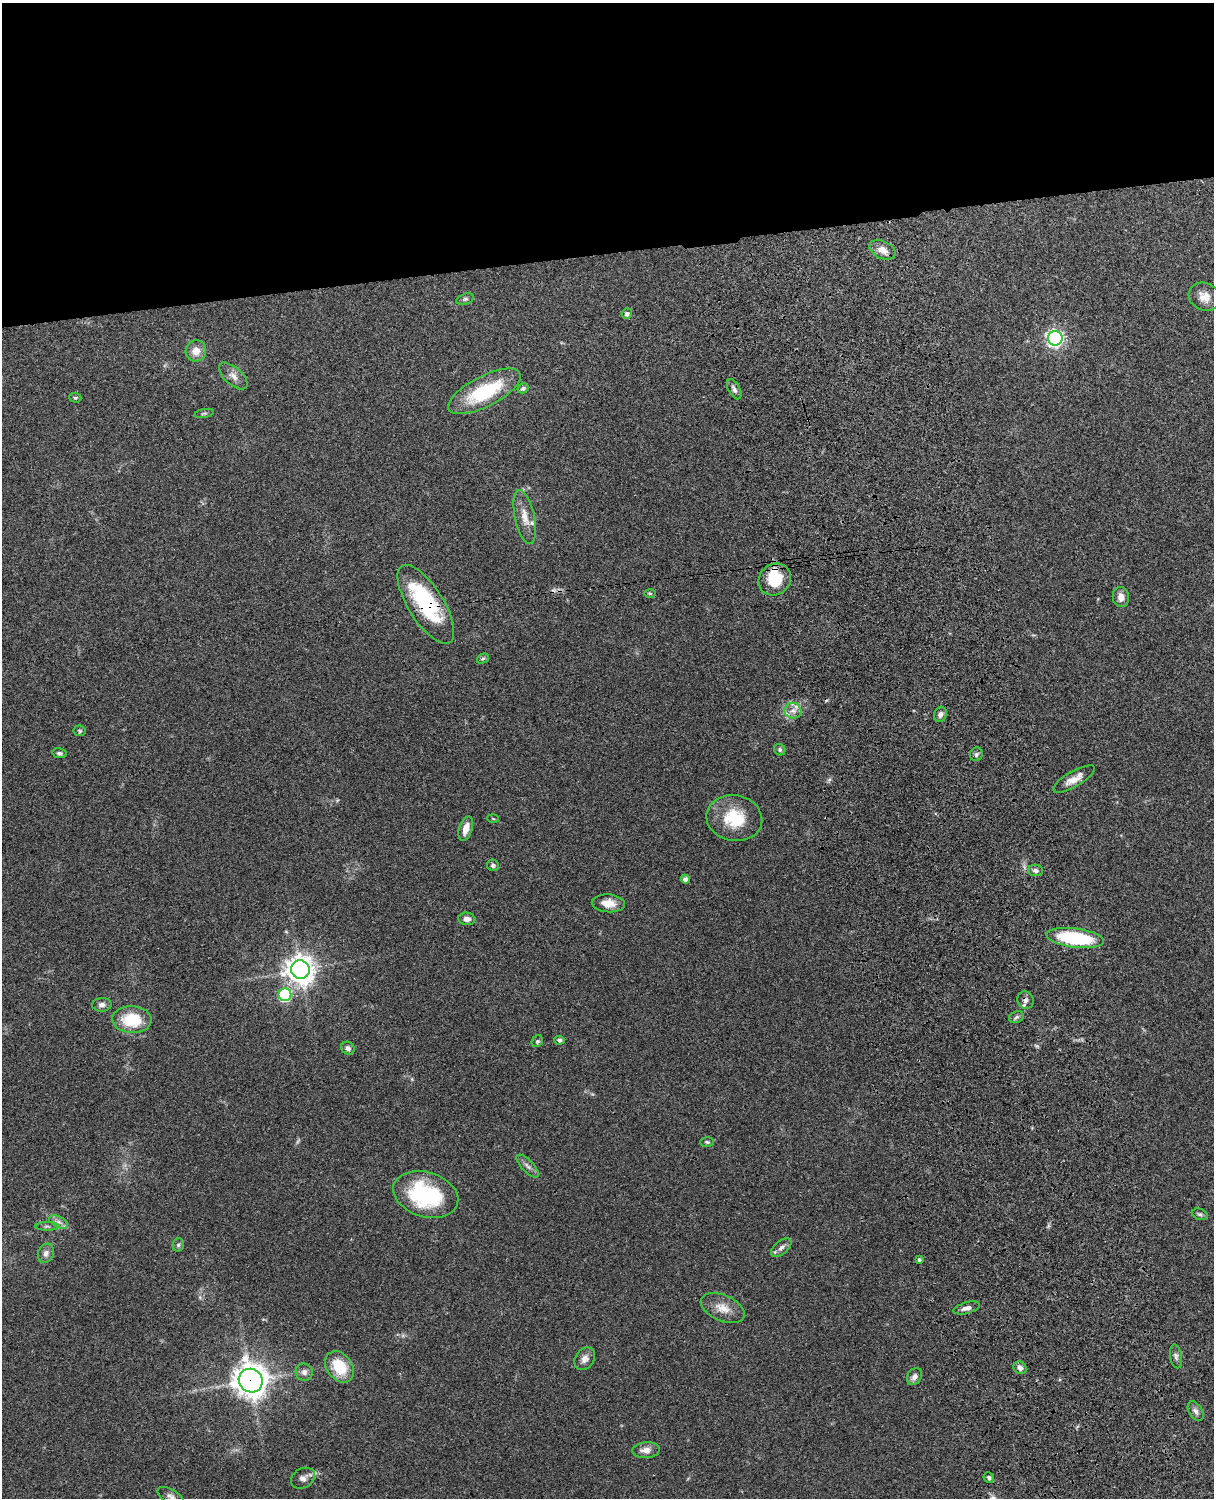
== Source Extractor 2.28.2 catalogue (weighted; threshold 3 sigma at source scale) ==
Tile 2 of 4 x 3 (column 2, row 1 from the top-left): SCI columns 1332-2543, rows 3155-4650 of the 5089 x 4927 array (HDU 1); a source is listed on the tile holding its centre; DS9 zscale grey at full resolution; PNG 1216 x 1500 px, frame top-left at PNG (2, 3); each listed source drawn as its Kron ellipse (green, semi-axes under 4 px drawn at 4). Shown black and unused: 17% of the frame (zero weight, under 3 of 4 exposures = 6% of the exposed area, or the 3 px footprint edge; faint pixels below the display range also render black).
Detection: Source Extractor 2.28.2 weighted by HDU 2 'WHT'; one run over the whole footprint, this tile lists its part. Background 0.0899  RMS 0.0062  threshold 0.0277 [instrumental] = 3 sigma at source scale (4.5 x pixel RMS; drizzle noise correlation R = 1.50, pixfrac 1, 0.05/0.05 arcsec/px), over >= 5 px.
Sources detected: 72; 1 too faint to see at this stretch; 1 inside a brighter object's white glare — neither listed nor drawn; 3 inside a brighter listed object's ellipse — not listed separately; the other 67 listed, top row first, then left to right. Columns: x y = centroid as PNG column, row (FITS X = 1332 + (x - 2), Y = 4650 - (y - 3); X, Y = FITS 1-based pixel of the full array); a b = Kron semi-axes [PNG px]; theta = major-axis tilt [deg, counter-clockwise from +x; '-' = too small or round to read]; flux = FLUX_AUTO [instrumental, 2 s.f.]
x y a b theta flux
882 250 14 8 -25 5.6
1204 297 16 13 -27 6.6
465 299 9 5 15 1.4
627 314 5 5 - 2
1055 338 7 7 - 180
196 351 10 10 - 5.8
233 376 17 8 -42 4.1
523 388 5 4 - 1.7
734 389 11 5 -61 2.2
484 391 40 15 27 40
75 398 6 5 - 1.1
204 413 10 4 11 1.1
525 517 27 10 -78 7.9
775 579 17 15 39 20
650 593 6 3 -1 0.67
1121 597 10 8 -83 4.7
426 604 45 17 -58 52
483 659 6 4 28 0.98
793 711 8 7 - 3.4
940 714 8 6 70 2.4
80 731 6 5 - 0.91
780 750 6 5 - 1.2
59 753 7 4 -11 1.4
976 754 7 6 - 1.4
1074 779 24 7 30 6.1
734 818 28 23 -10 24
493 819 5 3 - 0.61
466 828 13 6 72 6.2
493 865 6 5 - 1.6
1035 870 7 5 -4 1.9
685 879 4 4 - 2.7
608 903 16 9 -4 7.2
467 919 8 6 -7 3.3
1075 938 29 9 -7 49
300 970 9 9 - 720
285 995 6 6 - 64
1025 1000 9 8 - 2.6
102 1005 10 7 3 2.6
1016 1017 8 5 22 1.4
132 1020 19 13 -3 22
559 1040 5 4 - 1.5
537 1041 6 5 - 0.95
348 1048 7 6 - 2.2
707 1142 7 4 -2 0.93
528 1166 15 6 -45 2.6
426 1194 33 22 -17 59
1200 1214 8 5 -21 1.3
59 1222 10 5 -27 2.4
47 1226 11 4 0 1.4
178 1245 7 5 75 1.3
781 1248 12 6 40 2.7
46 1253 10 7 68 3
919 1260 4 3 - 0.9
723 1308 23 13 -24 8.4
966 1308 13 5 16 3.1
1176 1356 12 6 -80 2.2
585 1359 12 9 55 3.8
339 1367 17 12 -54 19
1020 1368 7 6 - 3.1
304 1372 9 8 - 2.7
914 1377 9 7 57 2.9
251 1381 12 11 - 900
1196 1411 11 6 -58 2.7
646 1450 13 8 3 4.2
989 1477 5 5 - 1.4
303 1478 12 9 28 3.3
171 1497 14 7 -30 2.9
Overlapping masked pixels (flux is a lower limit): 3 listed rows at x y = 426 604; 1025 1000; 251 1381
Isophote crosses this tile's border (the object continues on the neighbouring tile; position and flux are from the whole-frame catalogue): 1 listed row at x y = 171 1497